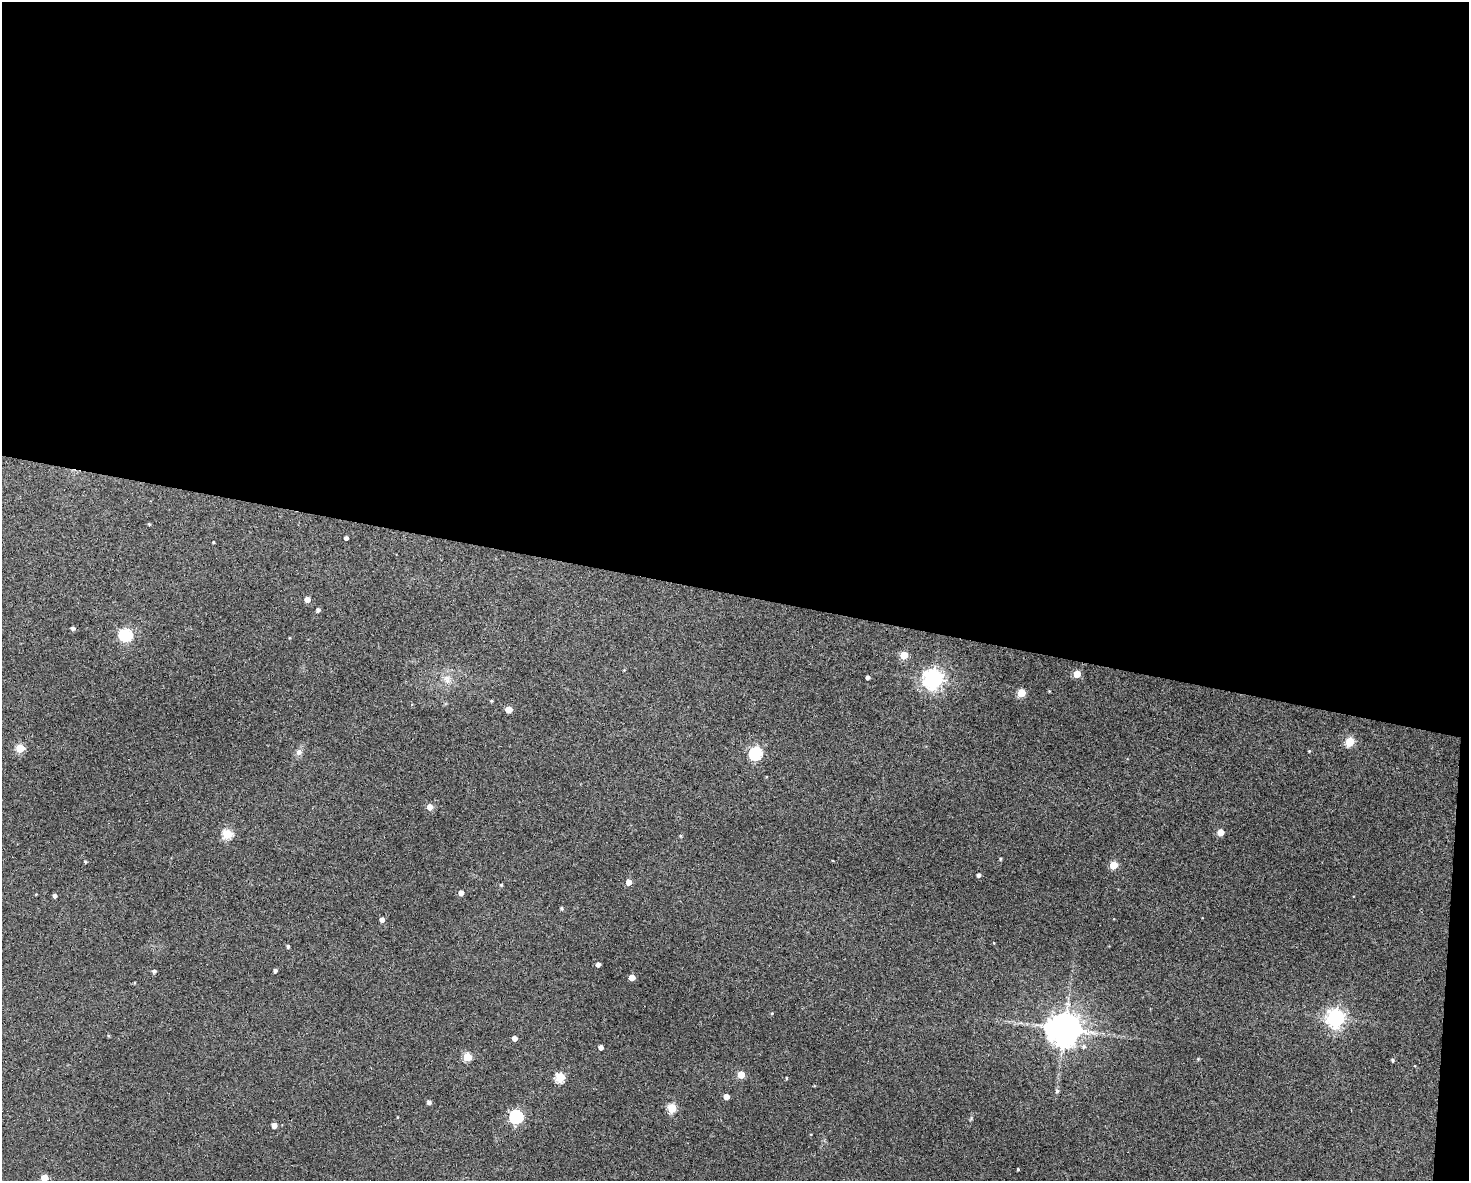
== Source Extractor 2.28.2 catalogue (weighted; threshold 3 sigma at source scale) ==
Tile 3 of 3 x 4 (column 3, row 1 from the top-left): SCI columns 3049-4515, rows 3542-4720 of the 4744 x 4723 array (HDU 1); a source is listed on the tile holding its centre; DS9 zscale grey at full resolution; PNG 1471 x 1183 px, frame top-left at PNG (2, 2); no overlay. Shown black and unused: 51% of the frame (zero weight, under 3 of 4 exposures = <1% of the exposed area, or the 3 px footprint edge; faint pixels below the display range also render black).
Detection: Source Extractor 2.28.2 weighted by HDU 2 'WHT'; one run over the whole footprint, this tile lists its part. Background 0.124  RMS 0.0062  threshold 0.0281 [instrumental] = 3 sigma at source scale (4.5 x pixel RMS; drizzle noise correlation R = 1.50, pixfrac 1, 0.05/0.05 arcsec/px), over >= 5 px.
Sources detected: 59; all 59 listed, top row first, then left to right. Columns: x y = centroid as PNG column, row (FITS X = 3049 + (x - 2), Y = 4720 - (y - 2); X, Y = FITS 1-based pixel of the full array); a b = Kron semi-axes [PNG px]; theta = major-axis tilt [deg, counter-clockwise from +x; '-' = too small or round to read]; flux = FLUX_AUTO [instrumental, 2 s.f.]
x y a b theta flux
149 524 4 4 - 0.61
346 538 4 4 - 1.8
213 542 3 2 - 0.54
307 600 4 4 - 5
318 610 4 4 - 1.6
73 628 4 4 - 1.6
126 635 6 6 - 91
904 655 5 5 - 17
624 670 4 4 - 0.46
1077 674 5 5 - 12
868 677 4 3 - 1.7
447 679 13 8 -85 4.3
933 679 7 7 - 350
1021 693 5 5 - 22
491 701 4 3 - 0.68
508 709 5 5 - 10
1350 742 5 5 - 28
20 748 5 5 - 25
1309 751 3 3 - 0.45
299 752 8 8 - 2.5
756 753 6 6 - 93
429 807 5 5 - 5.2
1220 832 5 5 - 9.4
227 834 5 5 - 38
680 836 4 3 - 0.73
1000 859 5 3 - 0.61
85 862 4 3 - 0.77
1114 865 5 5 - 19
978 875 4 4 - 1.7
629 882 5 4 - 6.6
501 885 4 4 - 0.66
461 893 4 4 - 4.2
55 896 4 4 - 1.7
561 908 4 4 - 0.83
382 920 4 4 - 2.9
994 943 4 2 - 0.39
288 946 4 3 - 0.9
598 964 4 4 - 2.5
154 971 4 4 - 1.6
275 971 3 3 - 1.8
632 977 5 4 - 6.6
1336 1018 7 6 - 260
1064 1029 11 10 - 1000
514 1038 4 4 - 3.9
601 1047 4 4 - 3.2
467 1057 5 5 - 24
1198 1059 4 4 - 0.53
1393 1060 4 4 - 0.97
741 1074 5 5 - 13
560 1077 5 5 - 37
786 1078 4 3 - 0.46
1057 1091 6 5 - 1.2
726 1097 4 4 - 5.7
429 1102 4 4 - 2.1
672 1108 5 5 - 29
516 1117 6 6 - 110
274 1125 4 4 - 4.1
1018 1169 3 2 - 0.59
44 1178 5 5 - 12
Isophote crosses this tile's border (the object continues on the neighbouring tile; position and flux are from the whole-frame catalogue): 1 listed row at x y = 44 1178